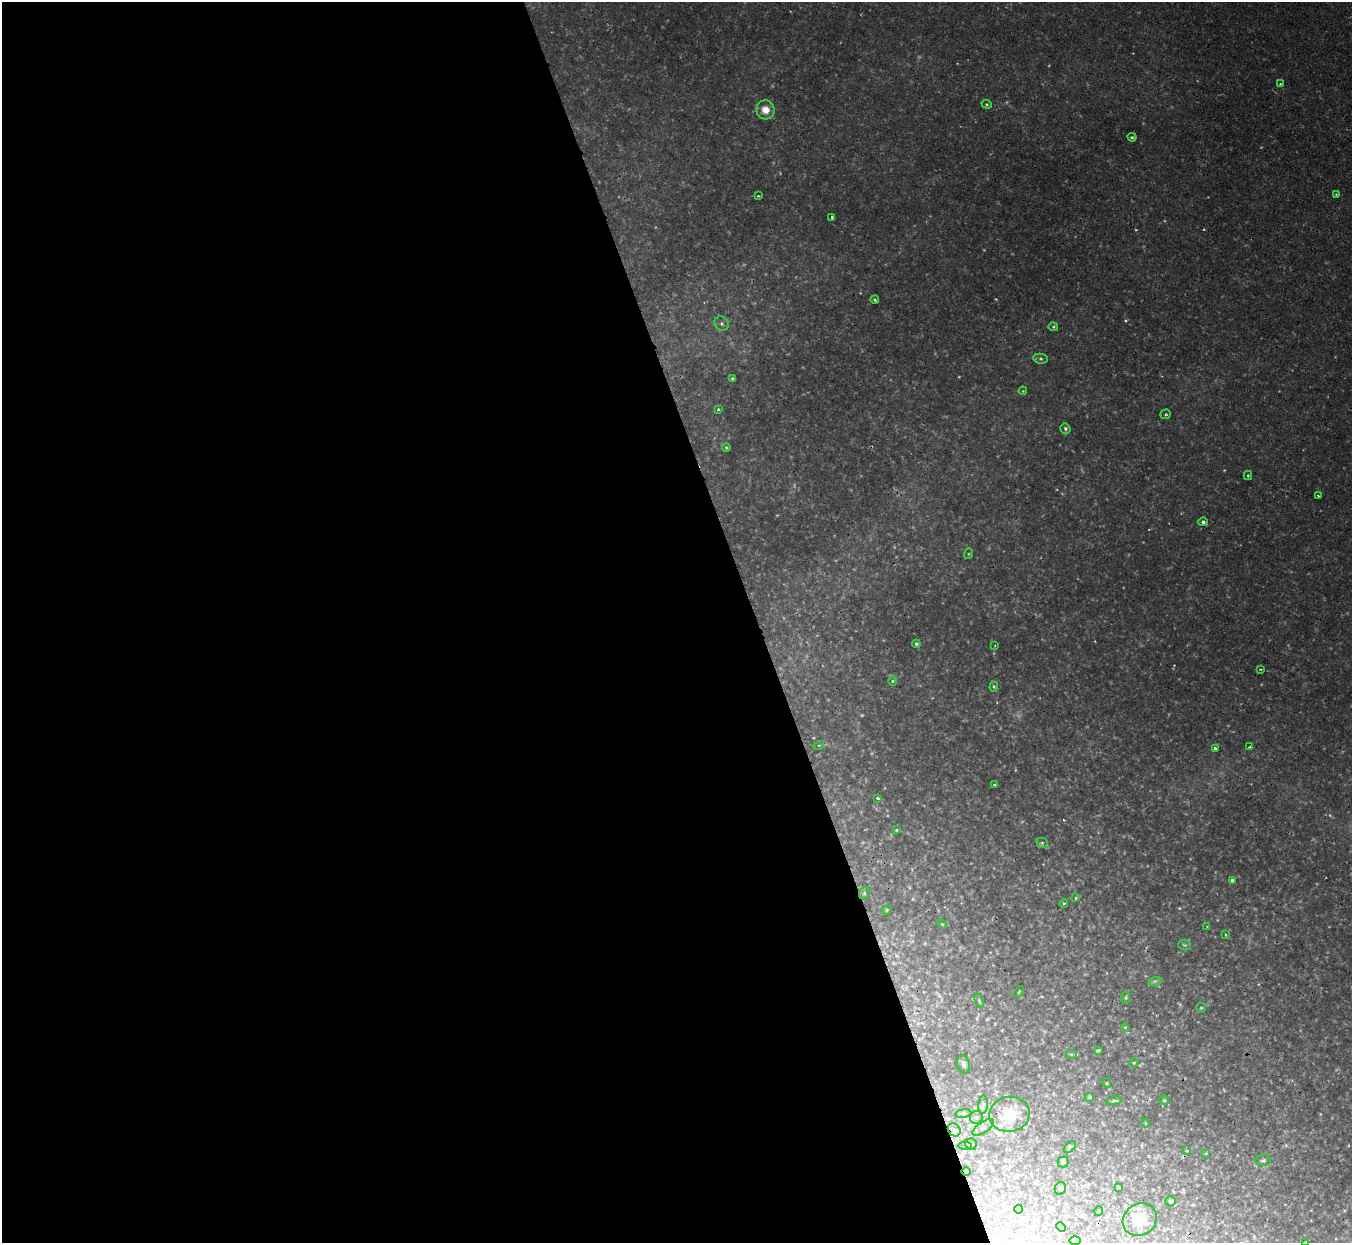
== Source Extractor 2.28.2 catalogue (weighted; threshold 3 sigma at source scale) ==
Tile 9 of 4 x 4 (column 1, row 3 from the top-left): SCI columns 1-1350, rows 1390-2630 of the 5398 x 5387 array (HDU 1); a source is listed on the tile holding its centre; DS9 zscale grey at full resolution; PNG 1354 x 1245 px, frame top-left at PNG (2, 2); each listed source drawn as its Kron ellipse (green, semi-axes under 4 px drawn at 4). Shown black and unused: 56% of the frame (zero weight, under 2 of 3 exposures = <1% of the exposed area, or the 3 px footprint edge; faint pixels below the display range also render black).
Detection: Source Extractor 2.28.2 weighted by HDU 2 'WHT'; one run over the whole footprint, this tile lists its part. Background 0.0019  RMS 0.0015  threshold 0.00653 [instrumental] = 3 sigma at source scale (4.5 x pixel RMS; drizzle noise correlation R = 1.50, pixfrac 1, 0.05/0.05 arcsec/px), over >= 5 px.
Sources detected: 85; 3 too faint to see at this stretch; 1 cosmic-ray / hot-pixel residue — neither listed nor drawn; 1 inside a brighter listed object's ellipse — not listed separately; the other 80 listed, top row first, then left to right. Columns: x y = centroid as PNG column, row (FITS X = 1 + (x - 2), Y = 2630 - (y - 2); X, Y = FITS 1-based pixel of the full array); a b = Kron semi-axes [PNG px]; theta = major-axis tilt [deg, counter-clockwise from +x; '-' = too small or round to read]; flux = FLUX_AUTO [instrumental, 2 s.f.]
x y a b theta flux
1280 84 4 3 - 0.17
987 104 5 4 - 0.19
765 110 9 9 - 1.6
1132 137 4 3 - 0.23
1336 194 4 3 - 0.14
758 196 3 2 - 0.13
832 217 3 3 - 0.27
875 300 4 4 - 0.29
722 324 7 6 - 0.41
1053 327 5 4 - 0.23
1041 359 7 5 -7 0.28
732 379 3 3 - 0.23
1023 391 4 3 - 0.11
718 409 3 3 - 0.21
1166 414 5 5 - 0.21
1065 429 5 5 - 0.35
726 448 4 4 - 0.2
1248 475 4 4 - 0.18
1318 496 3 2 - 0.16
1203 522 5 4 - 0.32
968 554 5 3 - 0.13
916 644 4 4 - 0.29
995 645 3 2 - 0.12
1260 669 4 2 - 0.11
892 681 5 3 - 0.18
994 687 5 3 - 0.2
819 745 5 3 - 0.14
1249 747 3 3 - 0.13
1215 749 3 3 - 0.69
994 785 3 3 - 0.25
878 798 4 3 - 0.2
896 830 3 3 - 0.18
1042 843 5 5 - 0.25
1232 880 4 3 - 0.35
864 893 6 5 - 0.32
1076 898 4 3 - 0.2
1064 903 4 2 - 0.12
887 910 5 4 - 0.19
942 924 5 4 - 0.14
1207 926 4 2 - 0.098
1225 935 3 2 - 0.13
1184 945 6 5 - 0.27
1155 981 7 4 17 0.34
1019 992 6 3 53 0.15
1126 998 6 4 84 0.21
979 1001 7 3 -68 0.2
1201 1008 5 4 - 0.19
1125 1027 4 3 - 0.13
1098 1050 4 3 - 0.33
1071 1054 5 3 - 0.17
1134 1063 4 3 - 0.15
964 1064 9 6 -71 0.39
1106 1083 5 3 - 0.14
1090 1097 4 4 - 0.52
1164 1100 5 4 - 0.23
1114 1101 8 4 9 0.23
983 1105 9 5 86 0.38
963 1113 8 4 8 0.29
1009 1114 20 17 11 4.9
976 1118 6 6 - 0.37
1145 1123 4 3 - 0.11
983 1127 12 5 35 0.54
954 1130 7 6 - 0.53
971 1144 6 5 - 0.28
965 1145 6 4 0 0.27
1070 1147 7 4 44 0.23
1187 1151 4 2 - 0.11
1206 1153 3 3 - 0.16
1263 1161 8 5 0 0.37
1063 1162 5 5 - 0.27
966 1171 4 3 - 0.13
1119 1187 4 3 - 0.14
1060 1188 6 5 - 0.29
1170 1201 5 5 - 0.37
1019 1209 4 3 - 0.13
1099 1211 5 3 - 0.12
1140 1219 17 15 32 4
1061 1227 5 3 - 0.16
1075 1241 5 3 - 0.15
1306 1242 3 3 - 0.2
Overlapping masked pixels (flux is a lower limit): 1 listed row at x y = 966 1171
Isophote crosses this tile's border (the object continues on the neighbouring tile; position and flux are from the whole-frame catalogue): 1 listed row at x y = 1306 1242
Unlisted compact peaks at least as high as the median listed source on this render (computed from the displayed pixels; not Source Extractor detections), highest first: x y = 1125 321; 1064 820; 1204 229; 1136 230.